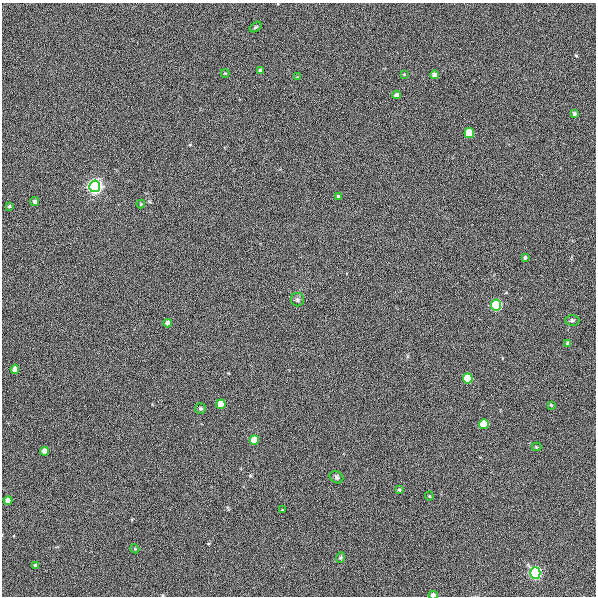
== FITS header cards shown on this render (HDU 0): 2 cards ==
NAXIS1  =                  594
NAXIS2  =                  594

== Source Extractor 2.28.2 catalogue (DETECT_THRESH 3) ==
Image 594 x 594 px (HDU 0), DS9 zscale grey, 1 PNG px = 1 image px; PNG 598 x 598 px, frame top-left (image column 1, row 594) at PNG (2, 3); each listed source drawn as its Kron ellipse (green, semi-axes under 4 px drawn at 4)
Background 79.2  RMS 4.1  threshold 12.2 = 3 sigma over >= 5 px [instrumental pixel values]
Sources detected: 39; all 39 listed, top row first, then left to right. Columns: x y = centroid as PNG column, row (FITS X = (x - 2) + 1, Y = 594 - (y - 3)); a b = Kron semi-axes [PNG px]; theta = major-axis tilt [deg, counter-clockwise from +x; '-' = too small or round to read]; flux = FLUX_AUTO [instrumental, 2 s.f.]
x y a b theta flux
256 27 7 4 36 350
261 70 4 3 - 880
225 73 4 4 - 250
404 74 4 2 - 190
434 75 4 4 - 1700
297 77 3 3 - 240
397 95 4 4 - 1500
574 113 4 4 - 710
469 133 5 5 - 9400
95 186 5 5 - 180000
338 196 4 3 - 430
35 201 4 4 - 730
141 204 4 4 - 250
9 206 3 3 - 390
525 258 4 3 - 420
298 300 6 6 - 640
496 305 5 5 - 46000
572 320 7 5 -1 590
168 323 4 4 - 1500
568 343 4 3 - 680
15 369 4 4 - 2100
468 378 5 5 - 11000
221 404 5 4 - 5400
551 405 4 4 - 230
200 409 5 5 - 480
484 424 5 5 - 10000
254 440 5 4 - 6800
536 447 5 4 - 270
44 451 4 4 - 1800
336 477 7 5 -33 590
399 490 3 3 - 360
429 496 4 4 - 280
8 500 4 4 - 1700
283 510 3 2 - 260
135 549 4 3 - 240
341 557 5 4 - 380
36 566 3 3 - 730
535 573 5 5 - 77000
433 595 4 3 - 1400
At the frame edge (FLAGS 8, measured only in part): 1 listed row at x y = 433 595